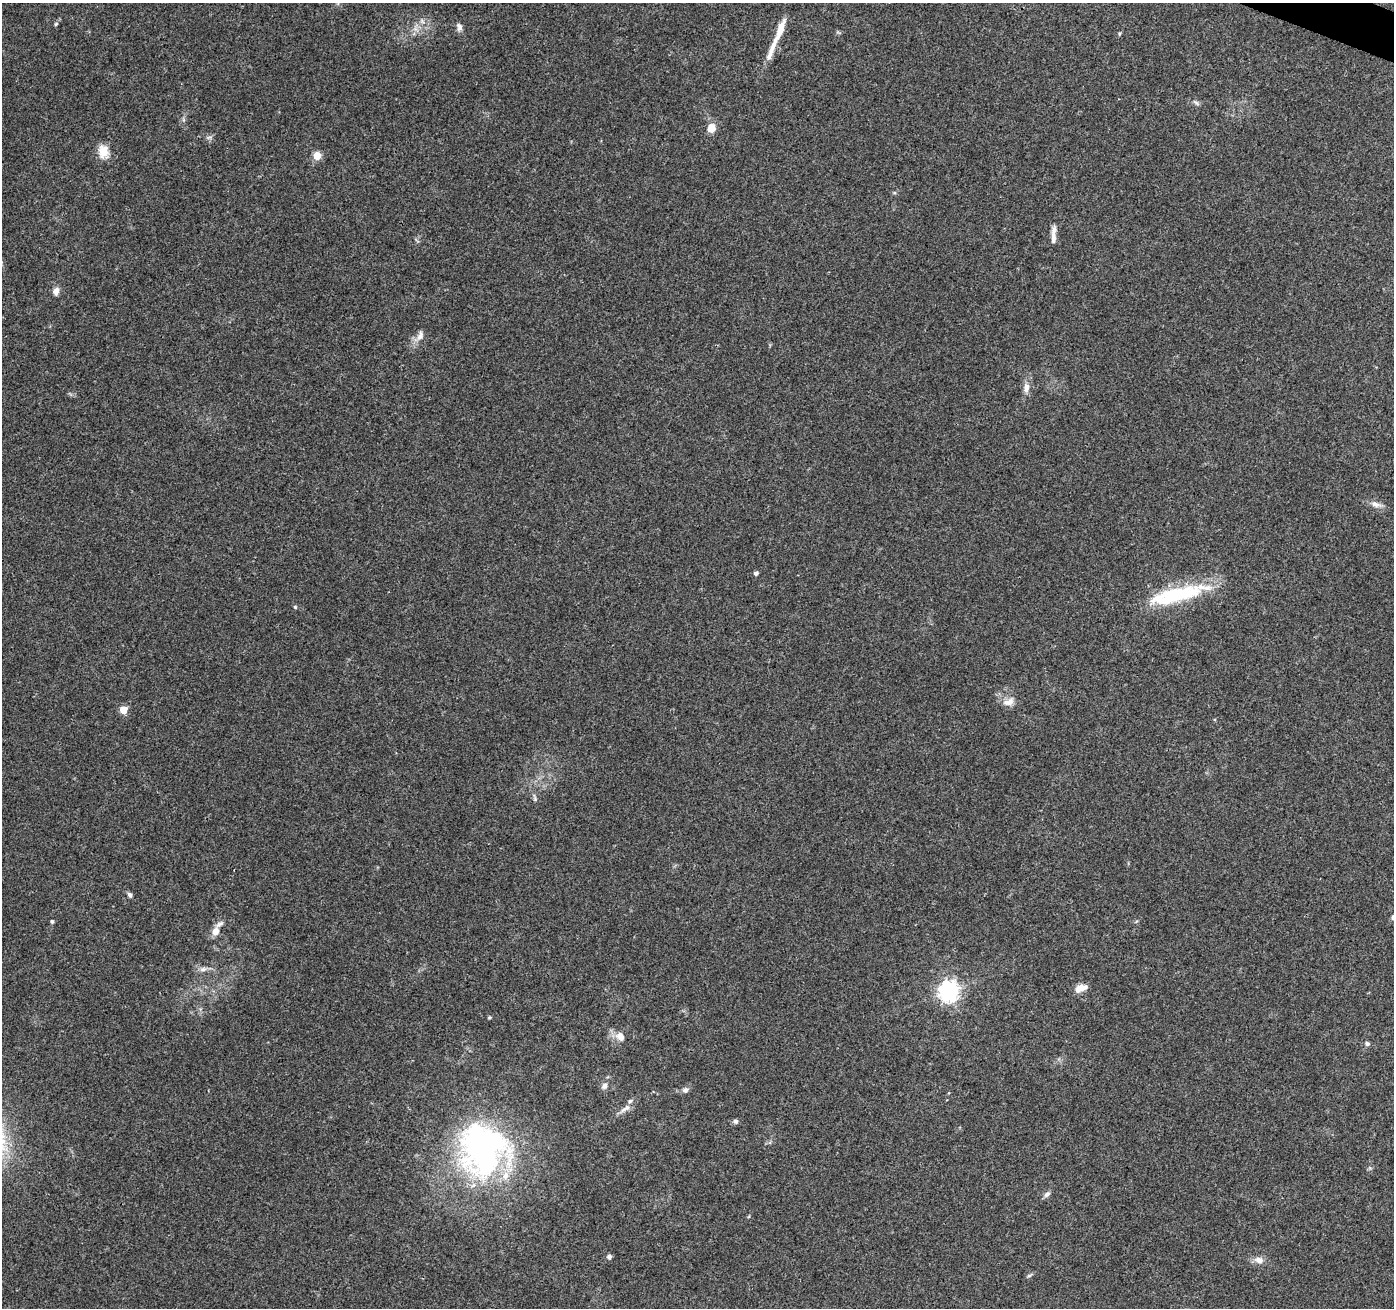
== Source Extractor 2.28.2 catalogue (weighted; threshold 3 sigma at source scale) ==
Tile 10 of 4 x 4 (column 2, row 3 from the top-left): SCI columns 1409-2800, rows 1588-2893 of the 5593 x 5721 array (HDU 1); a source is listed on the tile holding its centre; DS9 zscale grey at full resolution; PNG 1396 x 1310 px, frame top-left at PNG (2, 3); no overlay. Shown black and unused: <1% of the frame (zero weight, under 3 of 4 exposures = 1% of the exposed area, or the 3 px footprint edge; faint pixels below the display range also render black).
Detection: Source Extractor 2.28.2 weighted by HDU 2 'WHT'; one run over the whole footprint, this tile lists its part. Background 0.0744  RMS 0.0045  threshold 0.0202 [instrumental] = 3 sigma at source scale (4.5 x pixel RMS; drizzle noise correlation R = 1.50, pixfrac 1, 0.0396/0.0396 arcsec/px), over >= 5 px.
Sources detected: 46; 1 inside a brighter object's white glare — not listed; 6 inside a brighter listed object's ellipse — not listed separately; the other 39 listed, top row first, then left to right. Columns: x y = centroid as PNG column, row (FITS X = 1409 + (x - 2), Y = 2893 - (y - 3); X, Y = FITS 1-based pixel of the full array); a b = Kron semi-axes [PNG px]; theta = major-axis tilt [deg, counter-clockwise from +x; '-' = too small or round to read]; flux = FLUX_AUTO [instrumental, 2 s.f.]
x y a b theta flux
422 21 8 4 -46 1.1
56 24 6 4 46 0.62
459 27 10 7 -76 1.8
780 30 34 8 69 7.3
1119 34 6 3 71 0.48
1196 103 8 5 -45 1
711 128 10 9 - 4.7
103 151 18 13 -90 5.8
317 156 5 5 - 13
1054 232 18 7 83 2.7
56 291 10 7 73 2.6
420 336 15 8 68 2.9
1026 388 14 7 85 3
1376 504 15 7 -16 2.8
756 573 5 4 - 1.2
1174 595 81 17 14 37
295 607 5 4 - 0.55
1009 702 15 10 25 3.8
123 710 5 5 - 8.1
535 798 12 4 -79 1.1
130 895 7 5 -62 1.3
52 921 4 4 - 0.82
215 931 9 7 67 3.8
203 969 10 6 9 1.9
1081 988 16 8 23 3.9
949 991 7 7 - 250
489 1017 4 4 - 0.65
620 1037 11 9 -49 3.9
1367 1044 7 5 -54 0.89
604 1086 8 7 - 1.9
685 1090 8 7 - 1.5
630 1101 7 5 17 0.98
624 1109 9 7 35 1.9
736 1121 6 6 - 1.1
483 1153 77 63 -81 120
1047 1194 9 6 39 1.5
609 1257 5 5 - 1.6
1259 1260 14 9 -16 3.1
1029 1275 8 4 26 0.78